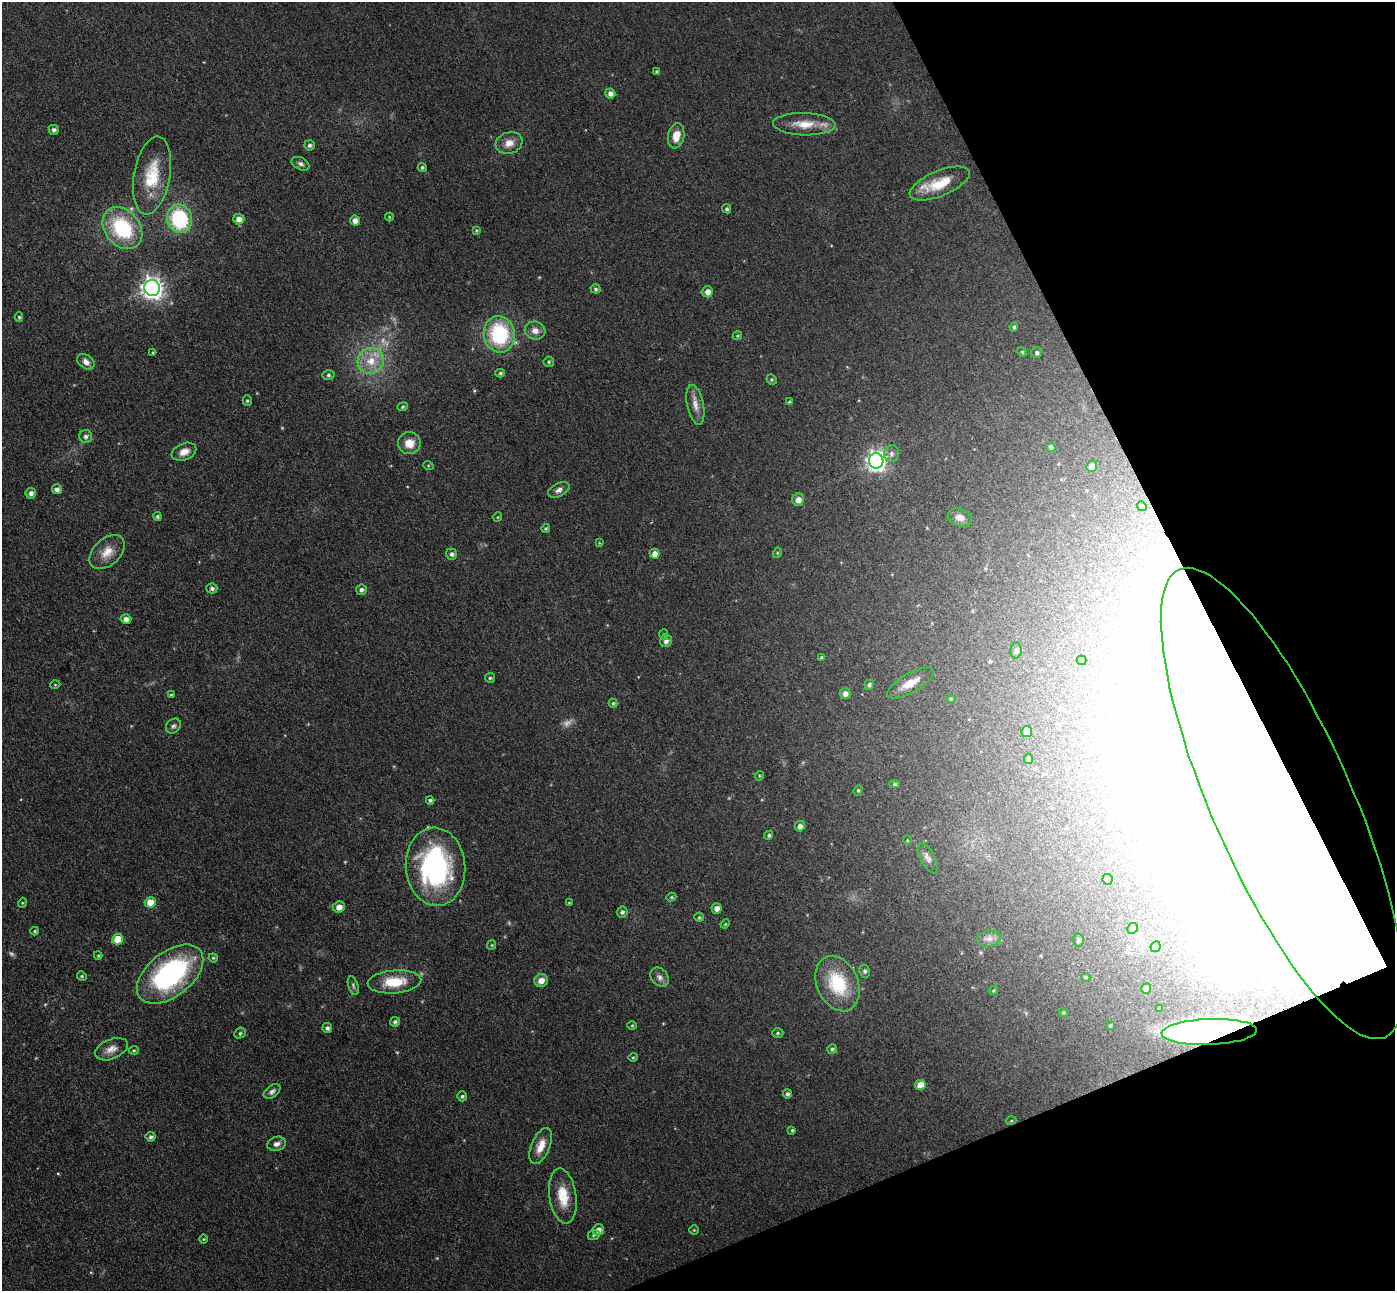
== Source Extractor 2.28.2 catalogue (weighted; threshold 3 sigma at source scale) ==
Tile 12 of 4 x 4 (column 4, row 3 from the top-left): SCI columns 4234-5626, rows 1467-2755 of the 5678 x 5642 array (HDU 1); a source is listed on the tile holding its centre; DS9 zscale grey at full resolution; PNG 1397 x 1293 px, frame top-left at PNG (2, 2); each listed source drawn as its Kron ellipse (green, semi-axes under 4 px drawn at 4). Shown black and unused: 21% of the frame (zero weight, under 3 of 4 exposures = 5% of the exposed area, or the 3 px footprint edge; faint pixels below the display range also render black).
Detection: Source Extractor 2.28.2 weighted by HDU 2 'WHT'; one run over the whole footprint, this tile lists its part. Background 0.0901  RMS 0.0082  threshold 0.0367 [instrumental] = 3 sigma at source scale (4.5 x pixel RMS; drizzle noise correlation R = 1.50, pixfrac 1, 0.05/0.05 arcsec/px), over >= 5 px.
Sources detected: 170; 4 too faint to see at this stretch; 19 inside a brighter object's white glare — neither listed nor drawn; the other 147 listed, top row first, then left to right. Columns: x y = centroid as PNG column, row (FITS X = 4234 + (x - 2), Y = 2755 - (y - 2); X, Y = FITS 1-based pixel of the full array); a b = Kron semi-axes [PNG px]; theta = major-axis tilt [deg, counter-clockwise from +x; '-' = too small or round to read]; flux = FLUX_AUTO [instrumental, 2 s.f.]
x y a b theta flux
656 71 4 3 - 0.76
610 93 5 5 - 4
804 124 31 11 -2 16
54 130 5 5 - 2.3
676 136 12 8 79 10
509 143 14 10 17 7.7
309 145 5 5 - 2.1
301 164 9 6 -27 2.5
422 167 4 4 - 1.5
152 175 39 18 80 33
940 183 32 12 23 22
727 209 5 4 - 1.4
389 217 4 4 - 0.73
180 219 14 12 -74 65
239 219 5 5 - 5.1
355 220 5 5 - 4.8
122 228 23 17 -50 62
476 230 4 4 - 0.88
152 288 8 7 - 520
595 289 5 4 - 1.5
708 292 5 5 - 5
19 317 5 4 - 1.2
1014 327 4 4 - 1.8
535 331 10 9 - 5.5
499 334 18 15 -82 66
738 336 4 4 - 1
1022 352 5 4 - 1.1
153 353 4 3 - 1
1037 353 5 5 - 1.9
371 361 13 12 - 14
86 362 9 6 -36 4.8
549 362 5 5 - 1.4
500 373 5 4 - 1.1
328 375 6 4 -2 1.5
772 379 5 4 - 1.1
247 401 5 4 - 1.3
789 402 4 3 - 1
695 405 20 8 -78 7.1
403 407 5 4 - 1.1
86 436 6 6 - 2.7
409 443 11 11 - 10
1051 447 5 4 - 2
184 452 13 8 22 6.8
891 454 8 7 - 3.4
876 461 8 7 - 410
428 465 5 3 - 0.75
1092 466 5 5 - 9.2
57 489 5 5 - 3.4
559 490 11 6 26 3.4
31 493 5 5 - 2.9
798 500 6 6 - 5.6
1142 506 5 4 - 1.1
157 516 4 4 - 1.4
498 517 5 3 - 0.63
960 517 12 8 -17 5.4
546 529 4 3 - 1.2
599 543 4 4 - 0.66
107 552 21 13 44 12
777 553 5 3 - 0.82
452 554 6 5 - 2
655 554 5 5 - 5.5
212 588 5 5 - 2.2
361 590 5 5 - 2.3
126 619 5 5 - 4.1
664 635 5 4 - 1.2
666 641 6 6 - 3.5
1016 651 8 6 89 1.9
821 657 4 3 - 0.99
1082 660 5 4 - 1.6
490 678 5 5 - 1.3
911 683 26 9 30 11
55 685 5 3 - 0.7
869 685 5 4 - 1.8
845 694 6 5 - 4.8
171 695 4 3 - 0.76
951 699 4 4 - 0.91
613 703 5 4 - 1.3
173 726 8 6 46 2.4
1027 732 5 5 - 4.6
1029 759 5 4 - 2.4
759 776 5 3 - 0.73
894 784 5 4 - 1.4
858 790 5 4 - 1
430 800 4 4 - 1.7
1282 803 256 70 -66 2200
800 826 5 5 - 4.2
769 835 5 4 - 1.5
907 840 4 3 - 0.63
928 858 16 7 -63 4.1
435 867 39 30 -85 140
1107 879 5 5 - 1.8
671 897 5 4 - 1
150 902 5 5 - 11
22 903 5 3 - 0.79
569 903 4 3 - 0.57
339 907 6 5 - 6.1
717 908 5 5 - 4.1
622 912 6 5 - 2.1
699 917 5 4 - 1.1
725 924 5 4 - 0.88
1133 928 6 5 - 1.6
35 931 4 3 - 1.1
118 939 5 5 - 22
989 939 12 8 9 4.4
1079 940 6 5 - 1.6
492 945 5 4 - 0.81
1156 947 5 4 - 1.9
98 956 4 4 - 0.97
213 958 4 4 - 0.92
865 971 6 5 - 1.8
170 974 38 22 38 130
82 976 5 4 - 1.1
660 977 10 8 -47 3.8
1086 977 5 4 - 1
541 981 7 6 - 6.6
394 982 27 11 4 24
837 984 29 20 -66 45
353 985 10 5 -72 1.8
1146 989 5 5 - 5.8
993 990 5 4 - 0.97
1160 1008 3 3 - 1.1
1063 1013 4 4 - 1.1
395 1022 5 4 - 1.9
632 1025 5 3 - 0.77
1110 1026 4 3 - 0.99
327 1028 5 4 - 2.2
1209 1032 48 13 2 270
240 1033 6 5 - 1.3
778 1033 5 5 - 1.3
111 1049 17 10 23 7.2
832 1049 5 5 - 1.3
134 1050 5 4 - 1
633 1057 5 4 - 1
920 1085 5 5 - 10
272 1092 9 6 38 2.7
787 1094 5 4 - 1.7
462 1096 5 4 - 1.4
1011 1121 5 3 - 0.79
792 1130 4 3 - 1
151 1137 5 5 - 1.8
277 1144 9 7 15 3.7
541 1146 19 9 67 10
563 1196 28 13 -82 19
598 1230 6 5 - 4.2
694 1230 4 4 - 0.77
594 1235 6 5 - 1.3
203 1239 5 3 - 0.73
Overlapping masked pixels (flux is a lower limit): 2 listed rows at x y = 1282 803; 1209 1032